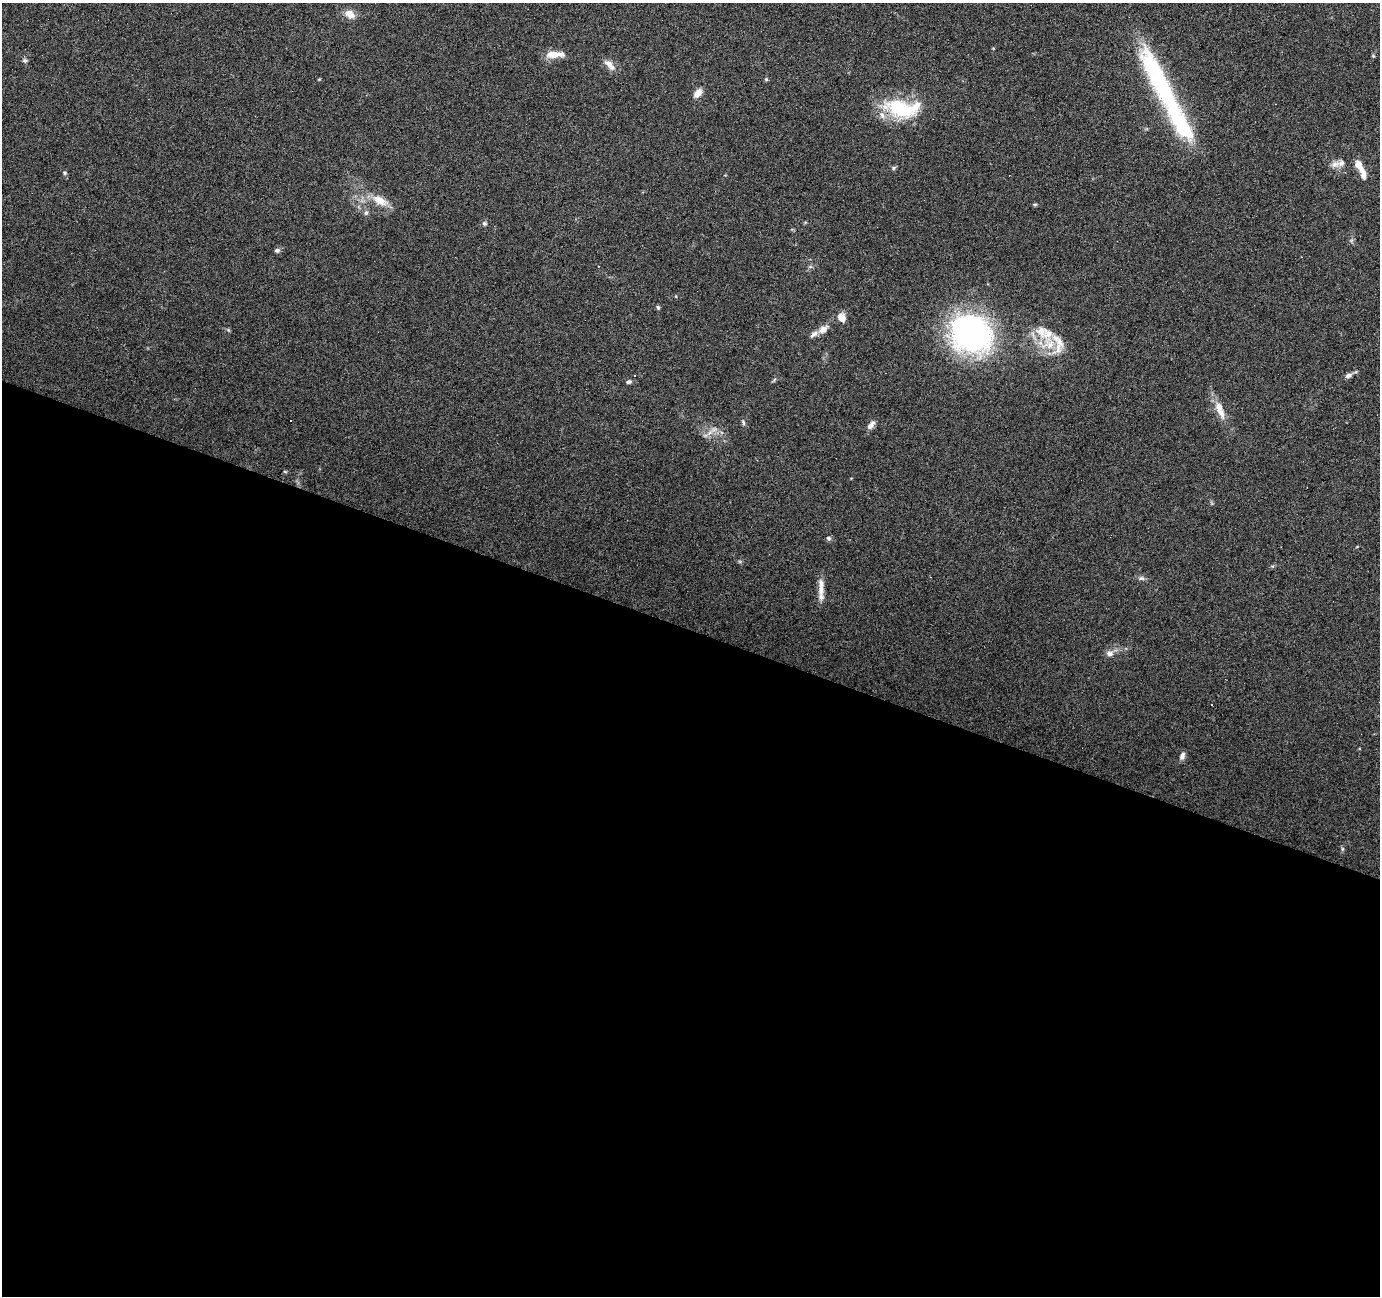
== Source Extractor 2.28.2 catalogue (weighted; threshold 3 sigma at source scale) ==
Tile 14 of 4 x 4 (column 2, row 4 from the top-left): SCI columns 1379-2756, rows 207-1500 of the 5516 x 5653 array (HDU 1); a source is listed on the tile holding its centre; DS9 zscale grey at full resolution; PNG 1382 x 1298 px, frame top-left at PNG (2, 3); no overlay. Shown black and unused: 52% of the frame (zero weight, under 4 of 7 exposures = <1% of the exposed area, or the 3 px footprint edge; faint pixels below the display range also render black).
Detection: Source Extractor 2.28.2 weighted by HDU 2 'WHT'; one run over the whole footprint, this tile lists its part. Background 0.035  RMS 0.0028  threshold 0.0115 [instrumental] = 3 sigma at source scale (4.09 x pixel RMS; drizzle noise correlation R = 1.36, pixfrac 0.8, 0.0396/0.0396 arcsec/px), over >= 5 px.
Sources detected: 54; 2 inside a brighter object's white glare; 4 cosmic-ray / hot-pixel residue — not listed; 9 inside a brighter listed object's ellipse — not listed separately; the other 39 listed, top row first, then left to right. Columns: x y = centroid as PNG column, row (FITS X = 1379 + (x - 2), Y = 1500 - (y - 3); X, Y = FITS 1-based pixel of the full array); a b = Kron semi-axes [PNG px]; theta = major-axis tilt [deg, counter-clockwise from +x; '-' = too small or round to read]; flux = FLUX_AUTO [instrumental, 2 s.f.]
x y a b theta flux
350 14 13 10 -32 2.3
552 54 15 9 -1 3.2
25 61 7 5 7 0.47
609 65 19 8 -48 1.9
766 79 5 5 - 0.35
1159 81 94 20 -63 39
698 93 10 6 51 2.2
901 109 47 22 -15 16
1335 164 13 10 6 1.7
1358 164 10 7 -60 2.3
894 168 7 5 25 0.42
64 173 6 4 -2 0.38
1363 174 16 6 -73 2.2
380 200 22 10 -26 4.3
1035 204 6 4 2 0.35
366 213 7 5 84 0.63
484 223 7 6 - 0.54
277 250 7 6 - 0.7
658 307 6 4 -73 0.41
842 318 10 8 -59 2.3
823 329 13 8 32 2
971 333 46 39 -30 64
1049 343 26 12 -68 5.9
634 375 3 3 - 1.4
1348 375 9 6 23 0.98
774 380 7 3 54 0.37
629 382 7 5 13 0.64
1221 413 17 9 -66 2.7
291 421 3 3 - 0.36
743 422 8 4 -64 0.5
871 425 13 7 51 1.4
714 429 10 6 30 1.2
285 471 5 3 - 0.24
829 538 6 6 - 0.6
1141 578 9 6 -8 0.79
821 587 28 7 -90 2.8
1110 653 9 8 - 1.5
1182 756 9 5 74 1.2
1342 849 6 4 89 0.42